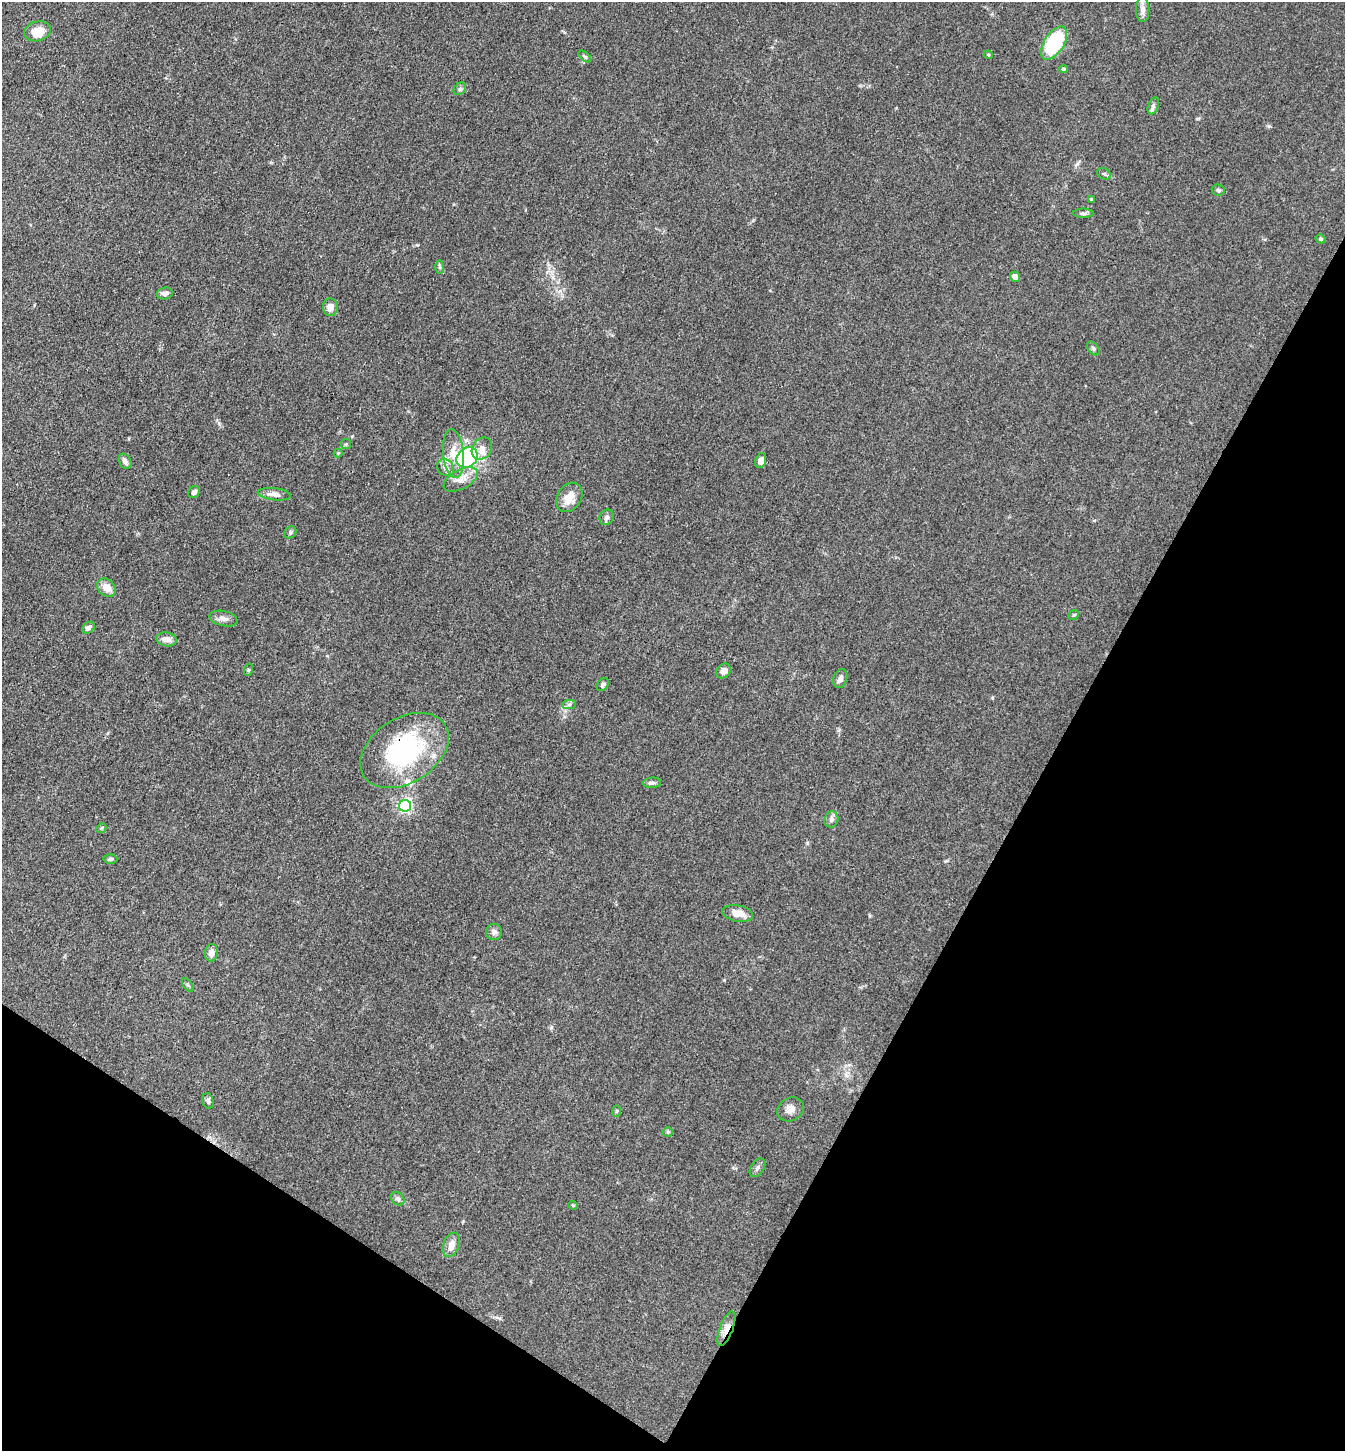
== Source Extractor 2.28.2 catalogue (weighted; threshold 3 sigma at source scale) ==
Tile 15 of 4 x 4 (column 3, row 4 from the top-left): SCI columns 2974-4316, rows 3-1451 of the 5808 x 5800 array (HDU 1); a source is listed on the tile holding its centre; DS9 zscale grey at full resolution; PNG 1347 x 1453 px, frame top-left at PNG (2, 2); each listed source drawn as its Kron ellipse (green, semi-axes under 4 px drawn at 4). Shown black and unused: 29% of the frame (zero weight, under 3 of 4 exposures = <1% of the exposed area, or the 3 px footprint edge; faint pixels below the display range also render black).
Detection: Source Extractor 2.28.2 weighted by HDU 2 'WHT'; one run over the whole footprint, this tile lists its part. Background 0.0794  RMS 0.0061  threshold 0.0276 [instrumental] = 3 sigma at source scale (4.5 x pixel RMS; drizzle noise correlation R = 1.50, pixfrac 1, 0.05/0.05 arcsec/px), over >= 5 px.
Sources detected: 65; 4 inside a brighter listed object's ellipse — not listed separately; the other 61 listed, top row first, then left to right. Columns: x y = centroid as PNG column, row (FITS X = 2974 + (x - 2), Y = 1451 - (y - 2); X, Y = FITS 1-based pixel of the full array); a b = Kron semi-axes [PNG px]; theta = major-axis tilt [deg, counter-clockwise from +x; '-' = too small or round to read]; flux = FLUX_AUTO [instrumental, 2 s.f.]
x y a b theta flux
1143 10 12 6 -88 3.6
37 31 13 9 16 10
1054 43 19 10 58 47
988 55 4 4 - 0.64
585 56 7 4 -41 0.98
1063 69 4 4 - 0.81
460 89 7 5 45 1.3
1153 106 9 5 68 1.6
1104 174 7 5 -30 1.2
1218 190 6 5 - 1.1
1091 199 4 3 - 0.58
1083 213 10 4 0 1.4
1321 239 5 4 - 0.92
440 267 7 4 -90 0.89
1015 277 5 4 - 3.6
165 293 8 6 10 2.3
330 307 9 7 -85 4.3
1093 349 8 5 -54 1.1
346 444 5 5 - 0.74
482 448 12 9 56 3.8
338 453 4 4 - 0.55
453 454 24 10 -84 9.9
467 458 11 9 37 73
125 461 8 5 -61 2.4
761 461 7 5 74 3.7
446 468 9 7 -40 2.8
461 479 19 9 28 6.7
194 492 6 5 - 1.9
274 494 16 6 -7 4.4
569 497 16 12 56 8.4
606 517 8 6 60 1.9
290 532 6 5 - 1.2
106 588 10 8 -43 6.2
1074 615 5 4 - 0.72
223 619 14 7 -13 3.1
88 628 7 5 38 2.1
167 639 10 7 -9 4.2
248 670 6 4 71 0.77
724 671 8 6 52 3.6
840 678 10 6 71 2.5
603 685 7 5 51 1.4
569 705 7 4 1 1.3
404 751 48 32 33 78
652 783 9 5 4 1.5
405 806 6 6 - 120
831 820 8 7 - 2.2
101 828 5 4 - 0.82
110 859 7 4 2 1.1
738 913 15 8 -10 6.2
494 932 8 8 - 2.5
211 953 8 6 81 3.8
188 985 7 4 -53 0.87
208 1101 8 5 -74 1.4
790 1109 14 11 28 4.1
617 1111 5 3 - 0.67
668 1132 5 5 - 0.8
757 1168 10 6 57 1.9
398 1199 7 6 - 1.7
573 1205 4 4 - 0.62
451 1245 13 8 70 4.7
726 1329 18 6 69 5.1
Overlapping masked pixels (flux is a lower limit): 2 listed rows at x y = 404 751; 726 1329